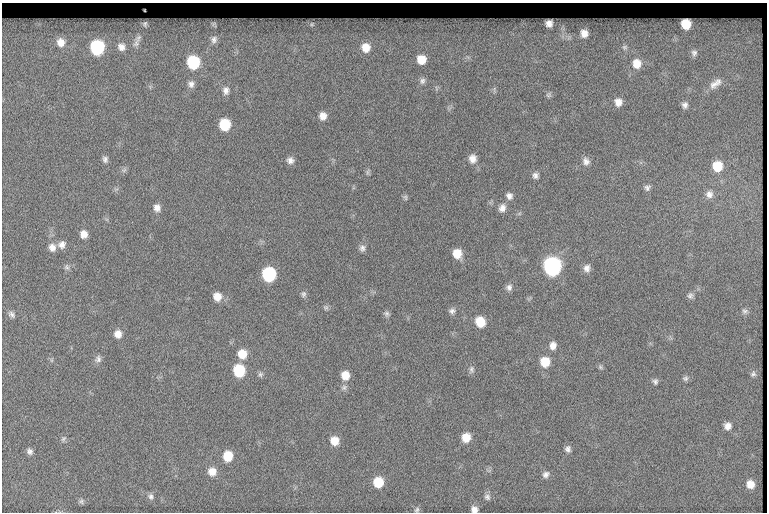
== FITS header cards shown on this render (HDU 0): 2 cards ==
NAXIS1  =                  765
NAXIS2  =                  510

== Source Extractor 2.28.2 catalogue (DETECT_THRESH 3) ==
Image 765 x 510 px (HDU 0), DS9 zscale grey, 1 PNG px = 1 image px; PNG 769 x 514 px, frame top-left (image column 1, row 510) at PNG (2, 3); no overlay
Background 202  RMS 7.5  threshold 22.4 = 3 sigma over >= 5 px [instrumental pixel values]
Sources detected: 90; all 90 listed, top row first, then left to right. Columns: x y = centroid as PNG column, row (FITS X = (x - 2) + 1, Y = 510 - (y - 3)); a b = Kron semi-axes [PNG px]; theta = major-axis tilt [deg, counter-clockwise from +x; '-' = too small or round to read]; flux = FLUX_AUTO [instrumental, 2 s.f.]
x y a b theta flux
549 23 7 6 - 2900
145 24 5 4 - 920
214 24 7 5 -33 770
312 24 7 5 15 900
686 24 8 8 - 11000
584 33 10 9 - 4300
214 40 11 8 76 2600
61 42 12 10 -81 5200
136 43 13 10 72 3500
97 47 10 9 - 52000
121 47 12 11 - 4200
366 47 11 10 - 7200
624 47 8 7 - 1500
694 53 11 8 89 2500
421 59 10 9 - 7900
193 62 9 9 - 36000
637 64 11 10 - 7300
422 81 9 8 - 2000
715 83 20 10 37 5100
191 84 9 9 - 2500
226 90 12 9 -89 3200
549 95 8 6 39 1100
618 102 9 8 - 4000
685 105 8 7 - 2100
323 116 8 7 - 3900
225 124 9 8 - 19000
105 159 9 7 -82 1700
472 159 10 9 - 4000
290 160 9 8 - 2500
586 161 11 9 -72 2700
717 166 9 8 - 12000
124 170 8 5 45 1100
367 172 10 4 79 1000
535 175 7 7 - 2000
647 188 9 7 26 1700
709 194 10 9 - 2900
509 196 9 8 - 2300
405 197 9 5 -72 970
157 208 9 8 - 3100
502 208 10 8 67 3200
84 234 8 8 - 4000
62 245 10 9 - 3000
52 247 10 8 -68 3400
362 248 9 8 - 2000
457 254 9 8 - 8100
552 266 10 9 - 160000
67 267 9 7 -61 1400
587 268 10 8 89 2800
269 274 9 9 - 49000
509 287 9 8 - 2100
303 294 8 6 75 1400
217 296 9 8 - 5400
690 296 8 8 - 1600
326 307 7 6 - 1100
452 311 9 7 10 1900
745 311 8 7 - 1500
12 314 9 7 -40 1800
386 314 8 7 - 1400
480 322 10 8 -63 9900
118 334 9 8 - 4000
553 345 8 7 - 3400
242 354 10 9 - 8000
98 359 10 8 68 2000
51 360 6 4 -90 730
545 362 9 9 - 10000
600 367 7 5 -37 930
471 370 10 7 84 1600
239 371 10 8 -83 24000
260 374 7 6 - 1200
753 374 8 7 - 1400
345 375 9 8 - 6300
685 378 7 6 - 1300
655 381 8 6 -74 1300
344 387 8 8 - 1700
728 426 8 8 - 3200
466 437 9 8 - 7300
63 439 9 6 60 1200
334 441 9 8 - 6500
568 449 8 7 - 2000
30 451 8 7 - 1800
228 456 9 8 - 10000
212 472 9 9 - 5100
546 474 9 8 - 2100
378 482 9 9 - 12000
750 484 8 7 - 4800
151 496 8 7 - 1800
487 497 8 8 - 1700
81 501 8 6 16 1300
474 509 7 6 - 2700
417 510 7 6 - 1100
At the frame edge (FLAGS 8, measured only in part): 1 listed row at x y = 474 509